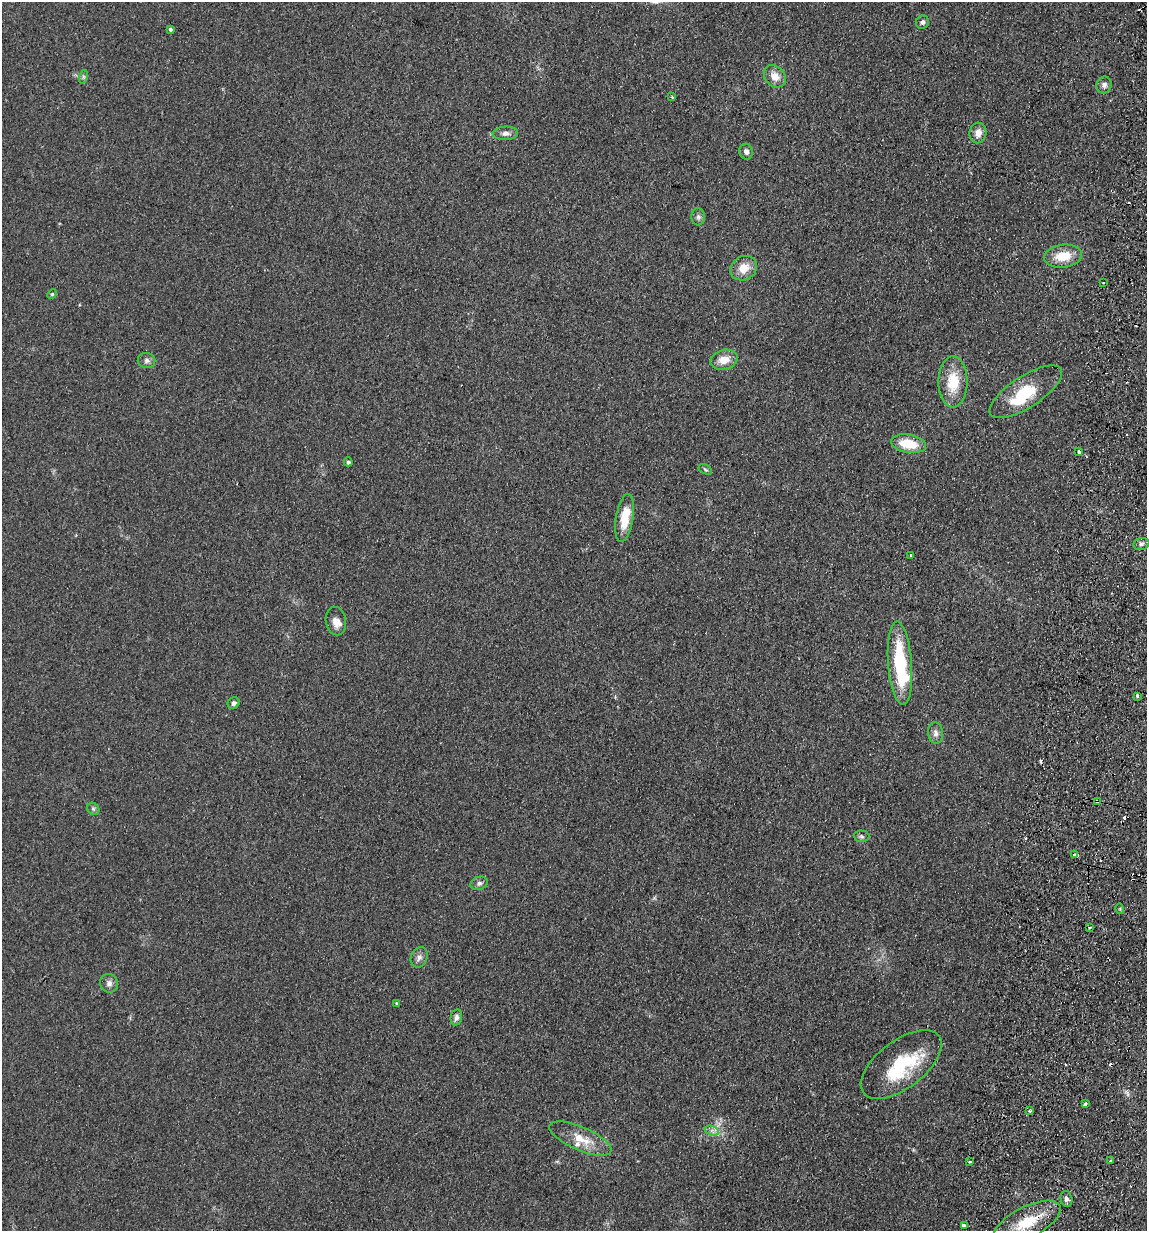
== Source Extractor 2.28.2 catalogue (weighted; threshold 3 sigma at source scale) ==
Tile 10 of 4 x 4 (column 2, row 3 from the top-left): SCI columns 1320-2464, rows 1242-2470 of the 5045 x 4941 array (HDU 1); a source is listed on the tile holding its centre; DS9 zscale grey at full resolution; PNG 1149 x 1233 px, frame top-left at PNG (2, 2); each listed source drawn as its Kron ellipse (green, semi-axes under 4 px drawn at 4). Shown black and unused: <1% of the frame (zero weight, under 2 of 3 exposures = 3% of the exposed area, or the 3 px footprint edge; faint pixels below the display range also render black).
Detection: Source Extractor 2.28.2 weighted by HDU 2 'WHT'; one run over the whole footprint, this tile lists its part. Background 0.166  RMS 0.012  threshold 0.0521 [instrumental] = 3 sigma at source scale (4.5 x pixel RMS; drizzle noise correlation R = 1.50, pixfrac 1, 0.05/0.05 arcsec/px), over >= 5 px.
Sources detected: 66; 1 inside a brighter object's white glare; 11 cosmic-ray / hot-pixel residue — neither listed nor drawn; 3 inside a brighter listed object's ellipse — not listed separately; the other 51 listed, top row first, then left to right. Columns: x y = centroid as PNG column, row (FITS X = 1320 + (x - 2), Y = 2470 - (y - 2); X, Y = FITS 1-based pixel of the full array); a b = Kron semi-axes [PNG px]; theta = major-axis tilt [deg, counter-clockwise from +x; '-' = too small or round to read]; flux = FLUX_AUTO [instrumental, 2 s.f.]
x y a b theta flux
922 22 7 6 - 3.4
170 29 3 3 - 2.2
775 76 12 10 -45 12
83 77 7 4 72 1.9
1104 85 8 7 - 4.3
672 97 3 2 - 1.8
505 133 13 6 3 5.3
978 133 10 8 77 9.7
746 151 8 6 -75 4.4
698 217 8 7 - 3.8
1063 256 19 11 8 25
744 268 14 12 29 17
1103 283 2 2 - 1.1
52 294 5 4 - 1.6
724 360 14 10 15 14
146 361 9 7 -10 3.7
953 382 25 14 89 32
1026 392 42 15 33 48
908 444 18 9 -10 31
1079 452 4 2 - 3
348 462 4 4 - 3
705 469 7 4 -30 1.9
625 518 24 8 80 28
1141 544 8 6 14 3.8
911 555 3 3 - 3.1
336 621 14 10 -80 9.9
900 663 41 12 -86 82
1137 696 4 3 - 3
233 703 6 5 - 3.7
935 733 10 7 -80 5.4
1098 801 3 3 - 7.1
93 809 7 5 -44 2.3
862 836 8 6 -3 2.7
1074 854 3 3 - 5.1
479 883 9 6 19 3.9
1120 909 5 3 - 1.3
1089 927 3 3 - 2.6
419 957 10 8 66 5
109 983 9 9 - 5.6
396 1003 4 3 - 1.1
456 1017 8 5 79 4
901 1064 47 23 37 75
1085 1104 3 3 - 5.9
1030 1111 4 3 - 1.8
712 1131 7 4 -19 3.5
580 1138 33 11 -24 24
1111 1161 3 3 - 3
970 1162 3 3 - 3
1066 1199 8 6 -76 3.9
1027 1222 37 15 27 44
964 1226 4 3 - 8.9
Overlapping masked pixels (flux is a lower limit): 3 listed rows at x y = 1098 801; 1027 1222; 964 1226